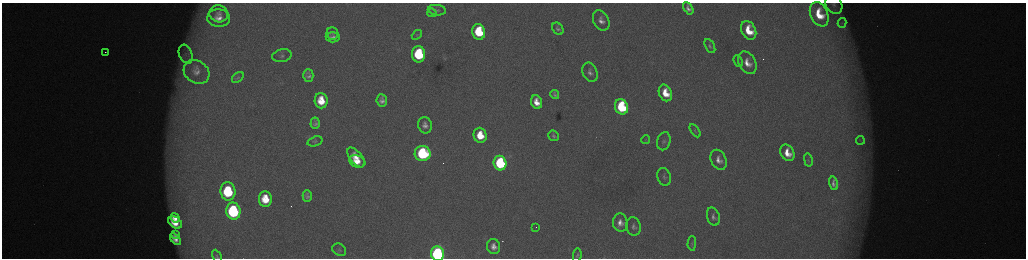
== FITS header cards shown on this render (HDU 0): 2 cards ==
NAXIS1  =                 2048 /fastest changing axis
NAXIS2  =                  512 /next to fastest changing axis

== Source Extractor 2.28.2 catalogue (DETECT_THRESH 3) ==
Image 2048 x 512 px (HDU 0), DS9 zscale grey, zoomed out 1/2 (1 PNG px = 2 x 2 image px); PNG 1028 x 260 px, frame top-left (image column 1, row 511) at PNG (2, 3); each listed source drawn as its Kron ellipse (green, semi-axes under 4 px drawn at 4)
Background 175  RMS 2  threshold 6.11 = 3 sigma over >= 5 px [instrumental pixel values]
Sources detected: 76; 8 cannot appear on this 1/2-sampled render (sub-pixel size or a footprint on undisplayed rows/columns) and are neither listed nor drawn; the other 68 listed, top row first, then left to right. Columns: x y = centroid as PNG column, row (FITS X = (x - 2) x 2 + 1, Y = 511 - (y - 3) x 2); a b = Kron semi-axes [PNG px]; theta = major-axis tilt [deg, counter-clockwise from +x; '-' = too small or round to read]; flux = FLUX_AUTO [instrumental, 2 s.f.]
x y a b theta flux
834 4 10 8 -56 2100
688 8 7 4 -59 1900
437 10 9 5 -6 1200
432 13 5 3 - 540
219 14 9 8 - 2300
819 14 13 8 -66 13000
219 18 11 8 -4 4400
601 20 11 7 -63 3300
842 23 5 3 - 660
558 29 6 5 - 1200
749 30 10 7 -65 12000
479 32 8 6 -78 23000
332 33 6 6 - 970
417 35 5 4 - 520
333 37 7 5 -3 1600
710 46 7 4 -61 990
105 52 2 1 - 350
186 54 10 6 -69 2800
419 54 8 6 -87 32000
282 56 10 6 13 1700
738 61 6 4 -66 600
747 63 12 8 -62 5400
197 72 13 11 -35 4200
590 72 10 7 -66 2200
308 75 6 5 - 1700
238 78 7 4 41 800
665 93 8 6 -66 9800
555 95 4 3 - 880
382 100 6 5 - 2200
321 101 8 6 -85 10000
537 102 7 5 -67 5000
621 107 8 6 -68 40000
315 123 5 4 - 1300
425 125 8 7 - 2600
695 131 7 4 -57 620
480 135 7 6 - 12000
554 136 6 5 - 970
645 140 4 4 - 500
860 140 4 3 - 500
315 141 8 4 18 820
664 141 9 6 74 1600
423 153 8 7 - 59000
787 153 9 6 -62 6900
356 157 12 6 -51 6900
719 160 10 7 -64 3500
808 160 6 4 -77 610
357 161 8 6 -22 6600
500 163 7 6 - 51000
664 177 9 6 -71 1500
834 183 7 4 -76 1800
228 191 9 7 -83 34000
307 196 5 4 - 1300
265 199 8 6 -83 10000
233 211 8 7 - 61000
713 217 9 6 -73 1800
175 218 5 4 - 3900
175 223 7 5 -37 8100
620 223 9 7 -82 3700
633 226 9 7 -75 1800
536 227 2 1 - 300
175 235 4 3 - 1100
175 239 7 4 -48 2700
692 243 7 4 89 790
494 246 7 6 - 3100
339 250 7 5 -35 750
438 254 7 6 - 130000
577 255 7 4 82 820
217 256 7 4 -62 750
At the frame edge (FLAGS 8, measured only in part): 3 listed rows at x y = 834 4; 438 254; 217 256
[8 sub-pixel or undisplayed-footprint detections neither listed nor drawn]